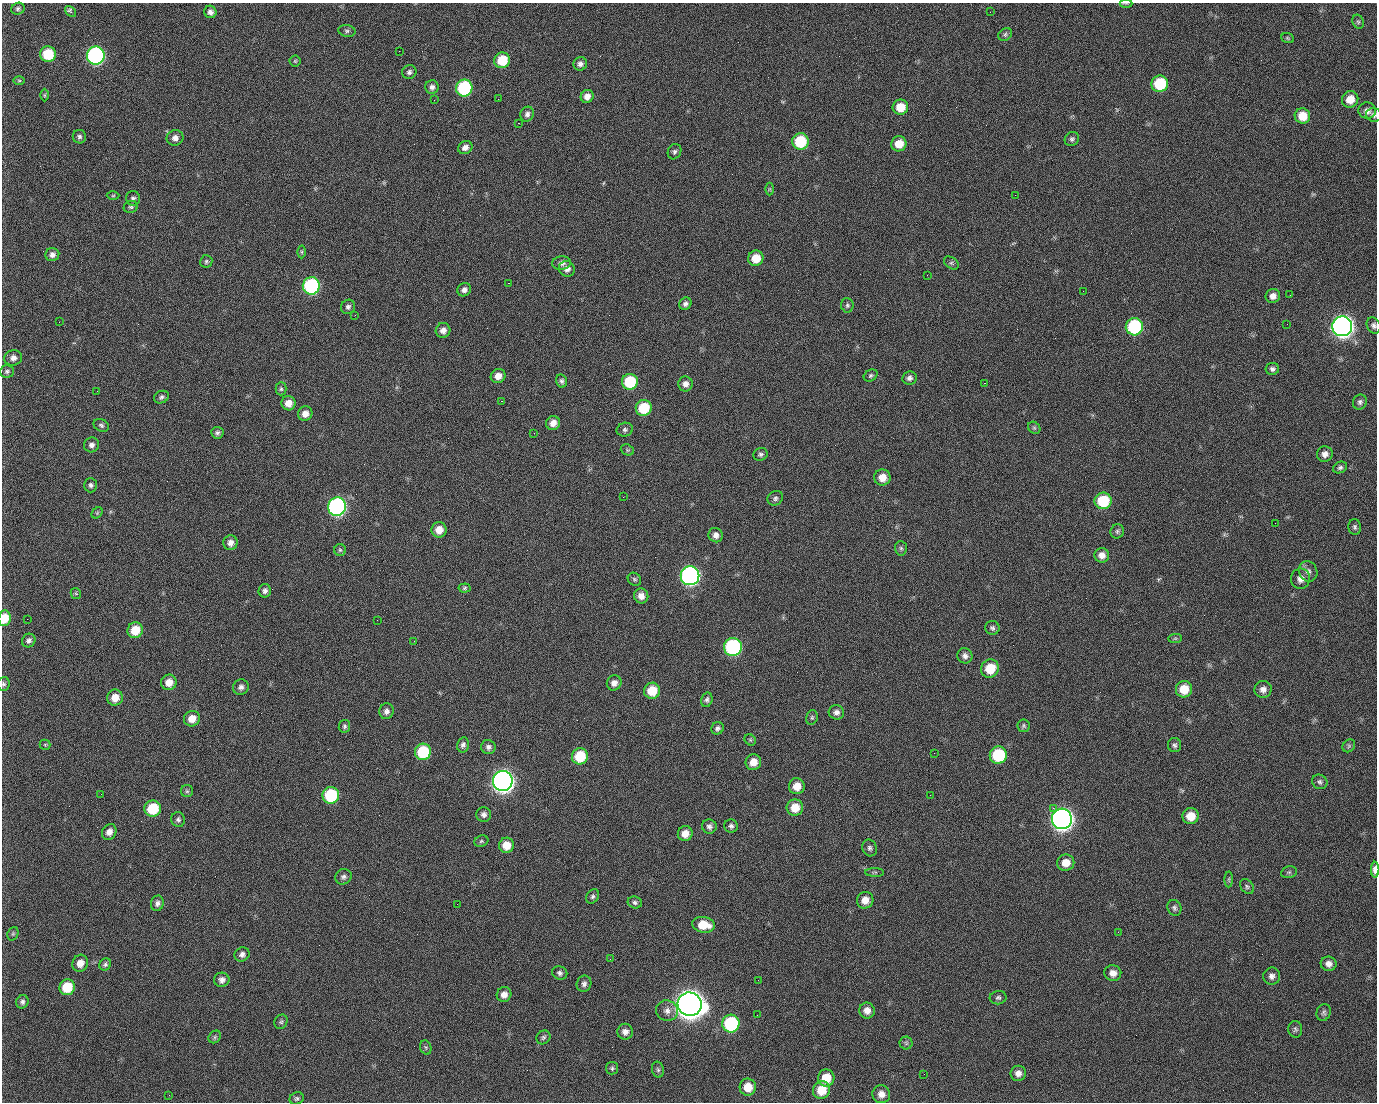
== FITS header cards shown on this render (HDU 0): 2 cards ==
NAXIS1  =                 1375 / length of data axis 1
NAXIS2  =                 1100 / length of data axis 2

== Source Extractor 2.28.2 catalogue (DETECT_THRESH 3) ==
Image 1375 x 1100 px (HDU 0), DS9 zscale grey, 1 PNG px = 1 image px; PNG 1379 x 1104 px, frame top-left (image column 1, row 1100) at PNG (2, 3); each listed source drawn as its Kron ellipse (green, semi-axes under 4 px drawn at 4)
Background 1450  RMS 28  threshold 85.2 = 3 sigma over >= 5 px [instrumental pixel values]
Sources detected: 233; all 233 listed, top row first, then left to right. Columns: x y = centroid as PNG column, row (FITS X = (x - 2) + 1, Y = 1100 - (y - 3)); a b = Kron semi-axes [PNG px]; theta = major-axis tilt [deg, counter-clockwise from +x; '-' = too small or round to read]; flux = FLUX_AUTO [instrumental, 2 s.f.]
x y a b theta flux
1126 3 6 4 0 2.4e+03
18 9 7 5 19 4.4e+03
70 11 6 4 -41 6.4e+03
210 12 6 6 - 7.3e+03
990 12 2 2 - 1.7e+03
1358 22 7 5 -68 3.9e+03
347 31 8 5 -9 4.8e+03
1005 35 7 6 - 4.2e+03
1288 38 6 5 - 2.9e+03
399 51 2 2 - 2.0e+04
48 54 8 7 - 7.4e+04
96 56 9 9 - 5.1e+05
502 60 8 7 - 5.9e+04
295 61 5 5 - 3.0e+03
580 64 7 6 - 7.6e+03
409 72 7 6 - 5.7e+03
19 81 6 4 -1 2.4e+03
1160 84 8 8 - 1.1e+05
432 87 7 6 - 6.8e+03
464 88 8 8 - 1.8e+05
44 95 6 4 90 2.7e+03
587 96 7 6 - 1.2e+04
498 99 2 2 - 1.1e+03
1350 99 8 8 - 2.6e+04
434 100 2 2 - 3.9e+03
900 107 8 7 - 3.5e+04
1367 111 9 8 - 1.1e+04
527 114 7 6 - 6.4e+03
1374 115 8 6 -17 5.9e+03
1302 116 8 7 - 3.5e+04
518 123 2 2 - 2.4e+04
79 137 7 6 - 5.3e+03
175 138 8 8 - 1.0e+04
1072 139 7 6 - 5.1e+03
800 141 8 8 - 9.2e+04
899 144 8 7 - 3.0e+04
465 148 7 6 - 9.7e+03
674 152 8 6 64 5.0e+03
769 189 6 4 90 2.7e+03
1015 195 2 2 - 6.6e+03
113 196 6 4 1 2.5e+03
133 198 7 7 - 5.6e+03
131 207 7 6 - 4.0e+03
302 252 6 4 -89 3.0e+03
52 255 7 6 - 8.3e+03
756 258 8 7 - 3.2e+04
206 261 6 6 - 3.7e+03
561 263 9 7 6 8.9e+03
951 263 8 5 -35 4.0e+03
567 269 8 7 - 9.5e+03
927 275 2 2 - 9.6e+02
508 283 2 2 - 5.7e+04
311 286 9 8 - 3.2e+05
464 290 7 6 - 7.7e+03
1083 291 2 2 - 3.1e+03
1290 295 2 2 - 1.8e+03
1273 296 7 7 - 1.1e+04
685 304 6 5 - 6.3e+03
847 305 7 6 - 4.1e+03
348 307 7 7 - 5.9e+03
355 315 2 2 - 1.1e+03
59 322 3 2 - 1.5e+03
1287 324 2 2 - 9.9e+02
1374 325 8 6 -62 6.2e+03
1342 326 10 10 - 1.5e+06
1134 327 9 8 - 1.8e+05
443 330 7 7 - 1.0e+04
13 358 9 7 15 1.0e+04
1272 369 7 6 - 5.8e+03
7 371 7 6 - 4.7e+03
871 375 7 5 33 3.9e+03
498 376 7 7 - 1.5e+04
909 378 7 6 - 6.7e+03
562 381 6 5 - 5.2e+03
630 382 8 8 - 9.5e+04
984 383 2 2 - 1.9e+04
685 384 7 7 - 1.0e+04
281 389 6 5 - 3.9e+03
97 391 2 2 - 1.2e+03
161 397 7 6 - 4.9e+03
501 401 3 2 - 5.9e+04
1360 402 8 7 - 6.0e+03
288 403 7 7 - 1.9e+04
644 408 8 8 - 6.9e+04
305 414 7 7 - 1.4e+04
553 423 7 6 - 1.5e+04
101 425 8 6 -27 4.7e+03
1034 428 7 5 -44 3.5e+03
625 430 8 7 - 5.3e+03
217 433 6 5 - 5.0e+03
534 433 2 2 - 8.5e+02
92 445 7 7 - 7.6e+03
627 450 7 5 -21 2.8e+03
760 454 7 6 - 4.7e+03
1325 454 8 7 - 1.0e+04
1340 467 7 5 23 4.9e+03
882 477 8 8 - 2.2e+04
91 485 7 6 - 5.2e+03
623 497 2 2 - 2.9e+03
775 498 8 7 - 5.2e+03
1103 501 8 8 - 9.0e+04
337 507 9 9 - 5.7e+05
97 513 6 5 - 2.8e+03
1275 523 2 2 - 9.1e+02
1355 527 8 6 -88 4.7e+03
439 530 7 7 - 2.1e+04
1117 531 7 6 - 4.4e+03
716 535 7 7 - 9.3e+03
230 543 7 7 - 1.0e+04
901 548 7 6 - 4.1e+03
340 550 6 6 - 3.5e+03
1102 555 7 7 - 1.3e+04
1308 571 10 9 - 9.5e+03
690 576 9 9 - 6.8e+05
634 579 7 6 - 3.8e+03
1300 579 10 9 - 1.3e+04
465 588 6 4 6 3.3e+03
265 591 7 6 - 7.5e+03
76 593 6 5 - 2.5e+03
641 596 7 7 - 1.3e+04
4 618 8 6 84 3.8e+04
27 619 2 2 - 3.7e+03
377 620 2 2 - 1.1e+04
992 628 7 7 - 5.3e+03
135 630 8 7 - 4.1e+04
1175 638 7 4 1 3.1e+03
29 641 7 6 - 6.3e+03
414 641 2 2 - 8.9e+02
733 647 9 9 - 3.2e+05
965 656 8 7 - 8.3e+03
990 669 9 8 - 4.6e+04
169 682 8 7 - 1.9e+04
614 683 8 7 - 1.1e+04
3 684 7 6 - 4.1e+03
241 687 8 7 - 7.7e+03
1184 689 8 8 - 3.7e+04
1263 689 8 8 - 1.1e+04
652 691 8 8 - 4.5e+04
115 698 8 7 - 2.0e+04
707 700 7 5 75 5.0e+03
386 711 8 7 - 7.8e+03
836 712 8 7 - 8.0e+03
812 717 7 5 75 3.8e+03
192 719 8 7 - 2.0e+04
344 726 6 6 - 4.0e+03
1024 726 6 6 - 3.7e+03
717 728 6 6 - 5.5e+03
750 740 6 5 - 2.7e+03
45 745 5 5 - 2.3e+03
463 745 7 5 77 6.0e+03
1175 745 7 6 - 4.8e+03
1349 746 7 5 47 3.8e+03
488 747 7 7 - 6.9e+03
423 752 8 8 - 9.6e+04
934 753 2 2 - 1.5e+03
998 755 8 8 - 1.2e+05
580 756 8 8 - 7.1e+04
753 762 8 7 - 2.0e+04
503 781 10 10 - 1.5e+06
1320 782 8 7 - 5.1e+03
797 786 8 8 - 2.4e+04
187 791 6 6 - 3.8e+03
101 794 2 2 - 2.2e+03
331 795 8 8 - 1.4e+05
930 795 2 2 - 7.5e+03
153 808 8 8 - 7.2e+04
795 808 8 8 - 2.9e+04
1053 808 2 2 - 1.6e+04
484 814 7 7 - 7.4e+03
1191 816 8 8 - 3.0e+04
178 819 7 7 - 5.4e+03
1062 819 10 10 - 1.5e+06
709 826 7 7 - 6.7e+03
731 826 7 6 - 5.5e+03
109 832 8 7 - 1.2e+04
685 834 7 7 - 1.9e+04
481 841 7 5 22 3.7e+03
506 845 7 7 - 2.6e+04
870 848 8 7 - 5.9e+03
1066 863 8 8 - 2.2e+04
1375 870 8 4 -90 1.4e+04
875 872 9 4 -1 3.3e+03
1289 872 8 6 12 3.9e+03
343 877 8 7 - 6.5e+03
1229 879 8 4 90 3.0e+03
1247 887 8 6 -49 4.2e+03
593 896 8 6 57 4.5e+03
865 900 8 8 - 1.8e+04
635 902 7 6 - 4.9e+03
157 903 8 6 76 6.8e+03
457 904 2 2 - 1.2e+03
1174 908 8 6 -64 5.2e+03
703 925 11 8 -9 4.1e+04
1118 932 2 2 - 2.5e+03
13 934 7 5 69 3.5e+03
242 954 8 7 - 7.5e+03
610 959 3 2 - 2.8e+03
80 963 8 7 - 1.7e+04
105 964 6 5 - 4.3e+03
1329 964 8 7 - 1.0e+04
560 973 8 6 -23 5.9e+03
1113 973 8 8 - 1.4e+04
1272 976 8 8 - 8.4e+03
222 980 8 7 - 9.0e+03
758 980 2 2 - 1.8e+03
584 984 8 7 - 6.7e+03
67 987 8 7 - 5.8e+04
504 994 8 7 - 1.2e+04
998 998 8 6 10 5.1e+03
22 1002 7 6 - 5.9e+03
690 1004 12 11 - 3.4e+06
867 1010 8 7 - 1.3e+04
667 1011 11 10 - 1.3e+04
1324 1012 8 7 - 4.9e+03
757 1015 2 2 - 1.2e+03
281 1022 7 6 - 4.0e+03
731 1024 9 8 - 1.9e+05
1295 1029 8 7 - 4.6e+03
625 1032 8 8 - 1.1e+04
215 1037 7 5 48 3.6e+03
543 1037 7 6 - 4.3e+03
906 1043 6 6 - 3.8e+03
426 1047 7 5 -70 3.3e+03
612 1068 6 6 - 3.7e+03
658 1070 8 6 -74 4.2e+03
1018 1073 8 7 - 1.1e+04
924 1074 2 2 - 1.7e+03
826 1078 8 8 - 3.6e+04
748 1087 8 8 - 3.0e+04
821 1090 9 8 - 3.6e+04
881 1094 9 8 - 1.5e+04
169 1095 2 2 - 5.6e+03
297 1098 7 6 - 4.2e+03
At the frame edge (FLAGS 8, measured only in part): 6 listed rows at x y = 1126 3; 1374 115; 1374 325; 4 618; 3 684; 1375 870